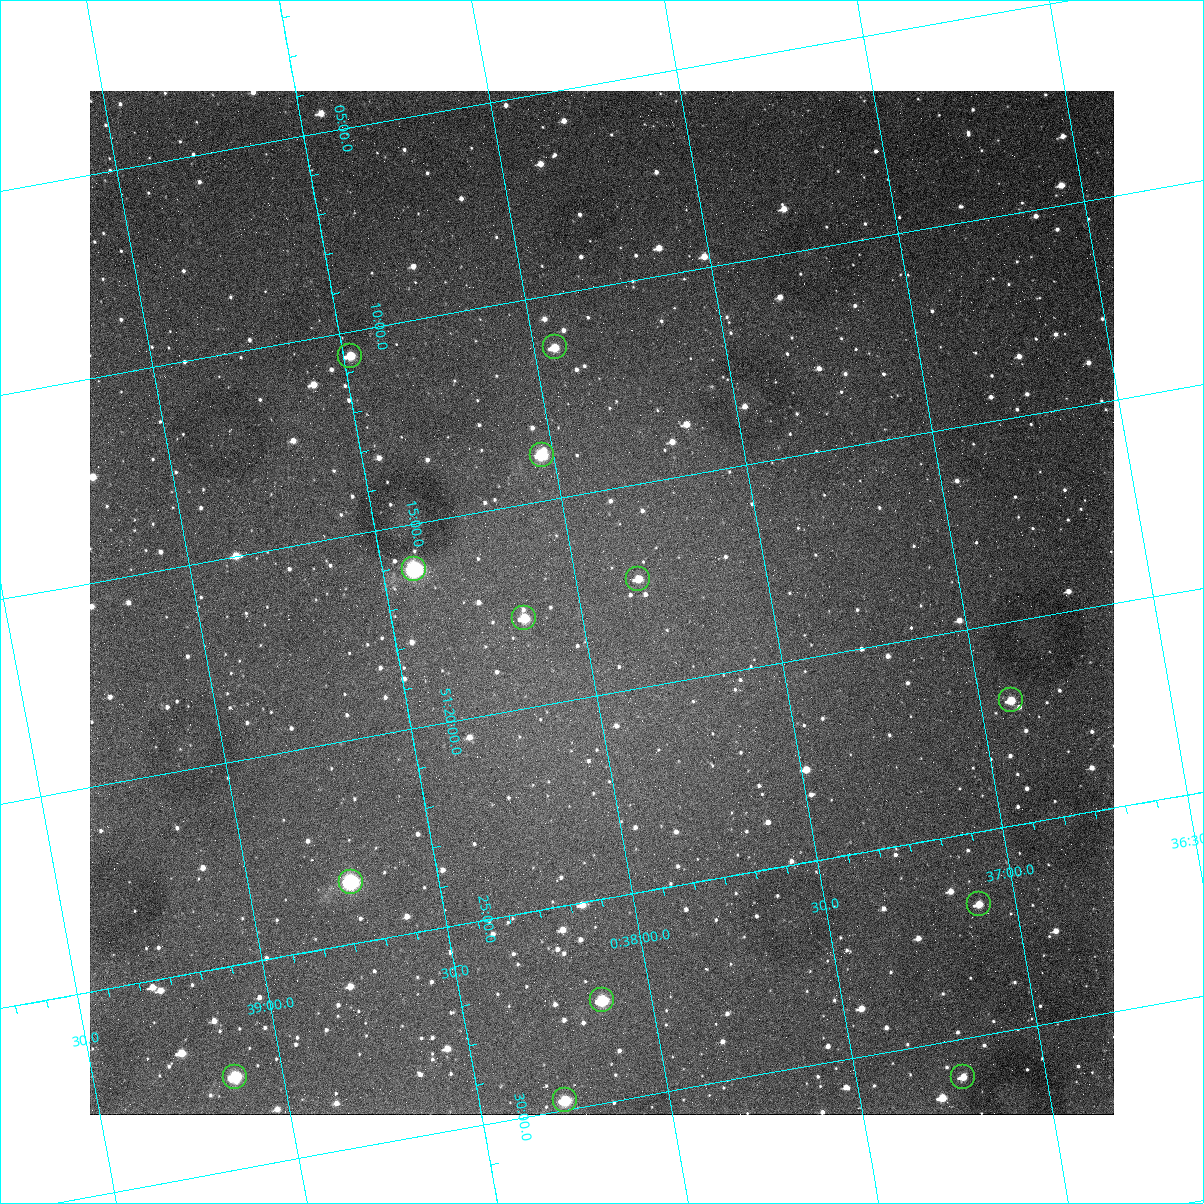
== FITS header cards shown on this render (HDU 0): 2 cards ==
NAXIS1  =                 1024
NAXIS2  =                 1024

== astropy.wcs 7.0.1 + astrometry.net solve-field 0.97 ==
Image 1024 x 1024 px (HDU 0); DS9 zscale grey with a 90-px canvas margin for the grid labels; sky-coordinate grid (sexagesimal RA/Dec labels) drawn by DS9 from the SOLVED WCS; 13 Tycho-2 reference stars matched to detected sources circled (green)
Header WCS: none
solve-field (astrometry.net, Tycho-2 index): SOLVED blind (the file carries no WCS)
Solved WCS: RA---TAN-SIP/DEC--TAN-SIP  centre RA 00:37:57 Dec +51:18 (9.49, +51.30 deg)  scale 1.49 arcsec/px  FOV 25.5' x 25.5'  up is -170 deg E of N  parity flipped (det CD > 0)
(file carries no celestial WCS; the grid is the blind solution)
Tycho-2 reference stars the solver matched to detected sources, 13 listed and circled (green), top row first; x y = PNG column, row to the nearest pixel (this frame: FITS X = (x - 90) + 1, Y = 1024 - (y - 91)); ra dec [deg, ICRS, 3 dp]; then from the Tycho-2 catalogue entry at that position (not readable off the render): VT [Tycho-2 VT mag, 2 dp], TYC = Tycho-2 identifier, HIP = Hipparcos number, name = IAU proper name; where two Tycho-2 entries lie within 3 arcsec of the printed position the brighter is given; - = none
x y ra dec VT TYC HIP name
555 347 9.486 +51.188 10.87 3261-2086-1 - -
350 356 9.620 +51.177 10.71 3261-2090-1 - -
542 455 9.507 +51.231 9.24 3261-2068-1 - -
414 569 9.604 +51.268 7.70 3261-1879-1 3018 -
638 579 9.459 +51.289 11.04 3261-1703-1 - -
524 618 9.538 +51.296 10.24 3261-1493-1 - -
1011 700 9.229 +51.365 11.03 3261-2198-1 - -
351 882 9.683 +51.391 7.88 3261-1837-1 - -
979 904 9.274 +51.446 10.91 3261-1253-1 - -
602 1000 9.532 +51.458 9.03 3261-1423-1 - -
235 1077 9.782 +51.462 9.45 3261-1155-1 - -
963 1077 9.305 +51.516 11.13 3261-2117-1 - -
565 1100 9.568 +51.496 9.95 3261-2018-1 - -